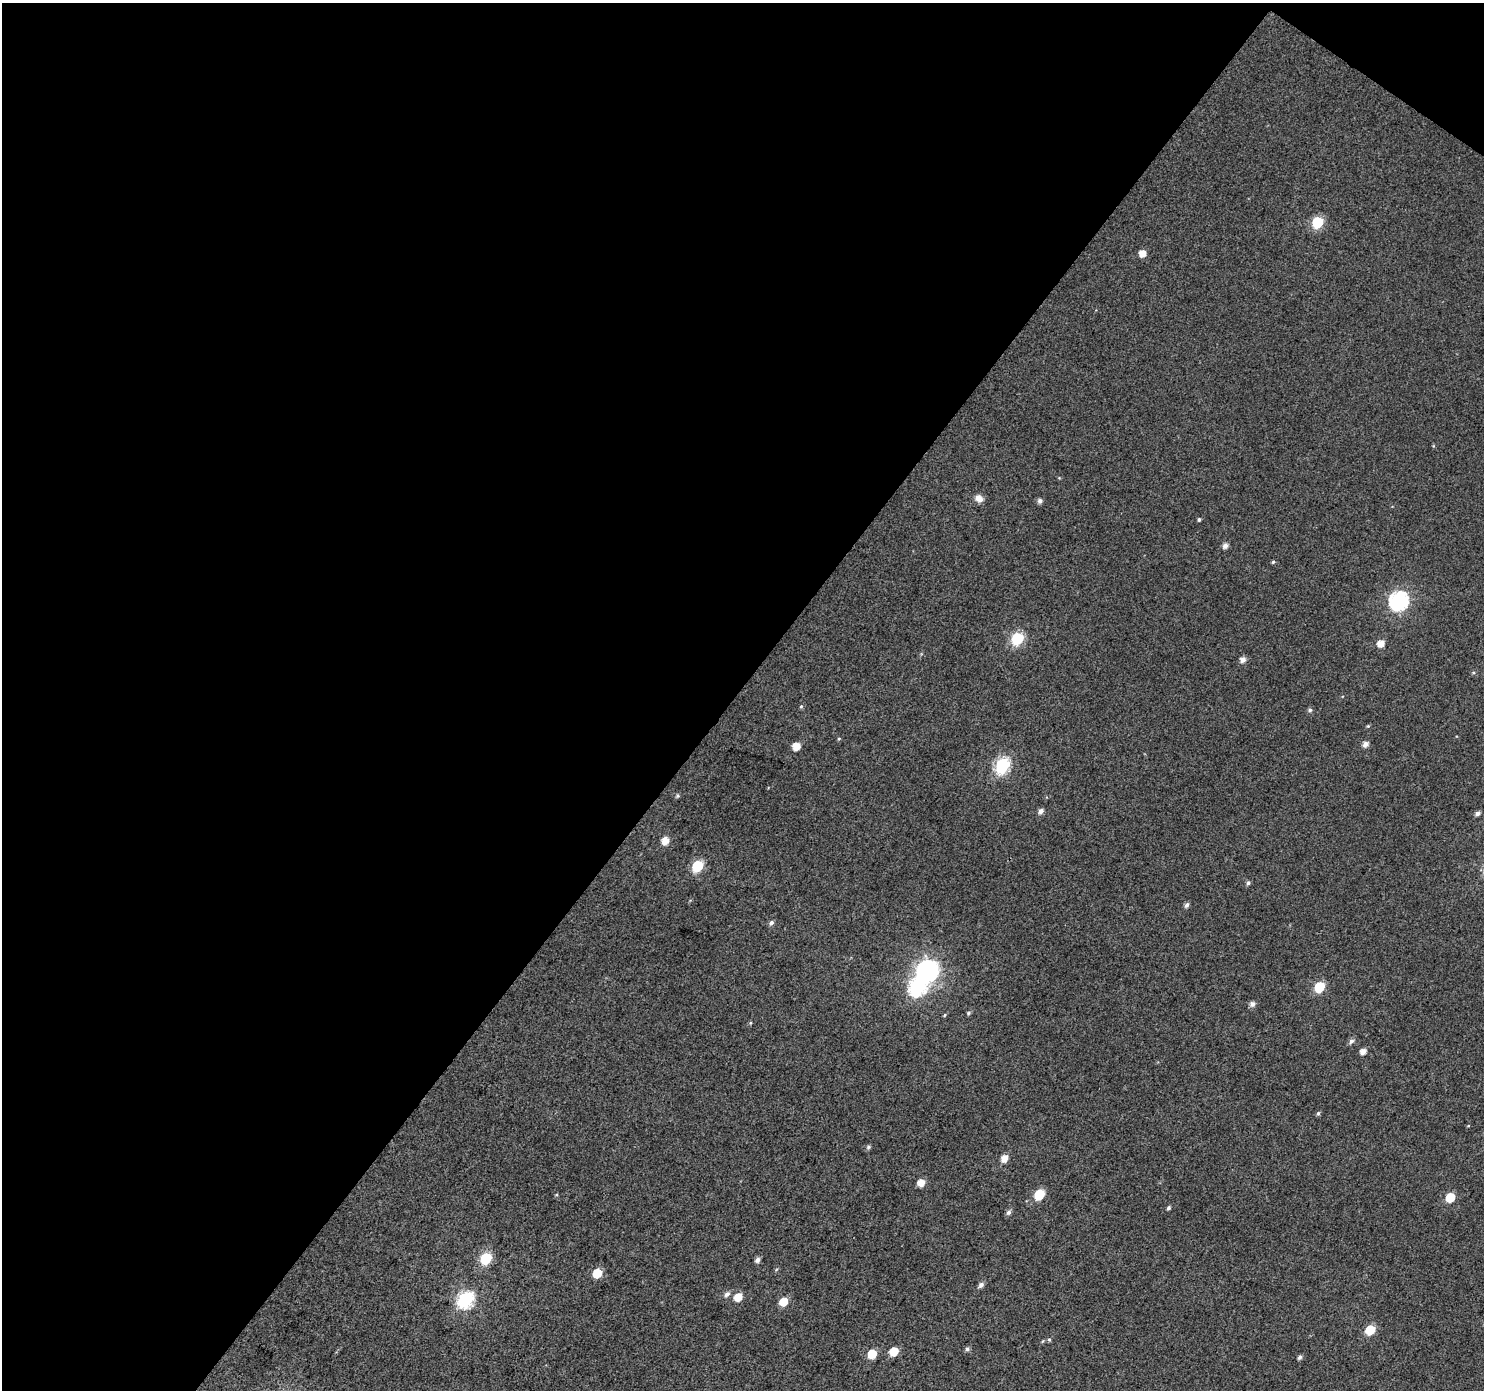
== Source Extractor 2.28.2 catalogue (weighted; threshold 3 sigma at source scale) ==
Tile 1 of 2 x 2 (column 1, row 1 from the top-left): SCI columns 3-1484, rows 1504-2891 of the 2966 x 2987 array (HDU 1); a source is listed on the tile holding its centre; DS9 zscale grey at full resolution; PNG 1486 x 1392 px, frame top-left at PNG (2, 3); no overlay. Shown black and unused: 50% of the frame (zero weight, under 3 of 4 exposures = <1% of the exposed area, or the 3 px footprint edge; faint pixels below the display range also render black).
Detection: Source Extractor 2.28.2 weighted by HDU 2 'WHT'; one run over the whole footprint, this tile lists its part. Background 0.0187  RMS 0.011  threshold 0.0508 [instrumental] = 3 sigma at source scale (4.5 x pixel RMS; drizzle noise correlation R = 1.50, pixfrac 1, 0.0396/0.0396 arcsec/px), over >= 5 px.
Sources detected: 57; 1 inside a brighter listed object's ellipse — not listed separately; the other 56 listed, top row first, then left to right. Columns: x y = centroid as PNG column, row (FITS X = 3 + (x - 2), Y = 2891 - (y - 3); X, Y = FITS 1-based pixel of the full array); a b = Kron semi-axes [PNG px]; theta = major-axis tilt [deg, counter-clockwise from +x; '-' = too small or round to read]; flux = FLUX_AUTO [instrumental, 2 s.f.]
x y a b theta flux
1317 222 7 6 - 68
1142 253 6 6 - 9.9
977 497 7 6 - 6.3
1040 501 6 5 - 3.9
1199 519 5 4 - 1.7
1225 546 6 5 - 5.2
1273 562 4 4 - 1.6
1399 601 9 8 - 300
1017 639 7 6 - 96
1380 644 6 6 - 10
1243 659 6 6 - 5.7
801 706 5 5 - 1.5
1310 710 6 5 - 2.4
839 739 5 3 - 1
1365 744 6 5 - 6
796 746 6 6 - 15
1002 765 8 7 - 150
677 796 6 5 - 1.7
1041 811 6 5 - 5.1
1477 813 6 5 - 4
665 841 6 6 - 13
697 866 7 6 - 61
1248 883 6 5 - 2.2
1187 905 6 5 - 3.4
771 923 6 5 - 3.2
927 971 9 9 - 510
917 987 9 8 - 210
1319 987 7 6 - 51
1252 1004 6 6 - 4.8
968 1013 5 5 - 1.5
945 1015 5 3 - 1.1
750 1023 5 3 - 1.1
1351 1041 7 5 64 3.8
1363 1051 6 5 - 7
1318 1113 6 5 - 1.8
868 1147 6 6 - 2.2
1004 1158 7 5 57 11
921 1183 6 6 - 11
1039 1194 7 6 - 45
1450 1197 6 6 - 28
1168 1208 5 4 - 2
1008 1212 6 5 - 3.2
486 1258 7 6 - 74
757 1260 6 5 - 4.1
597 1273 6 6 - 27
981 1285 7 5 46 4.3
727 1294 7 6 - 4.3
738 1297 7 6 - 16
466 1299 8 7 - 200
783 1302 6 6 - 19
1370 1330 6 6 - 35
1049 1340 5 4 - 1.5
967 1349 6 5 - 2.7
894 1351 7 6 - 21
872 1354 6 6 - 25
1300 1357 6 4 54 2.7